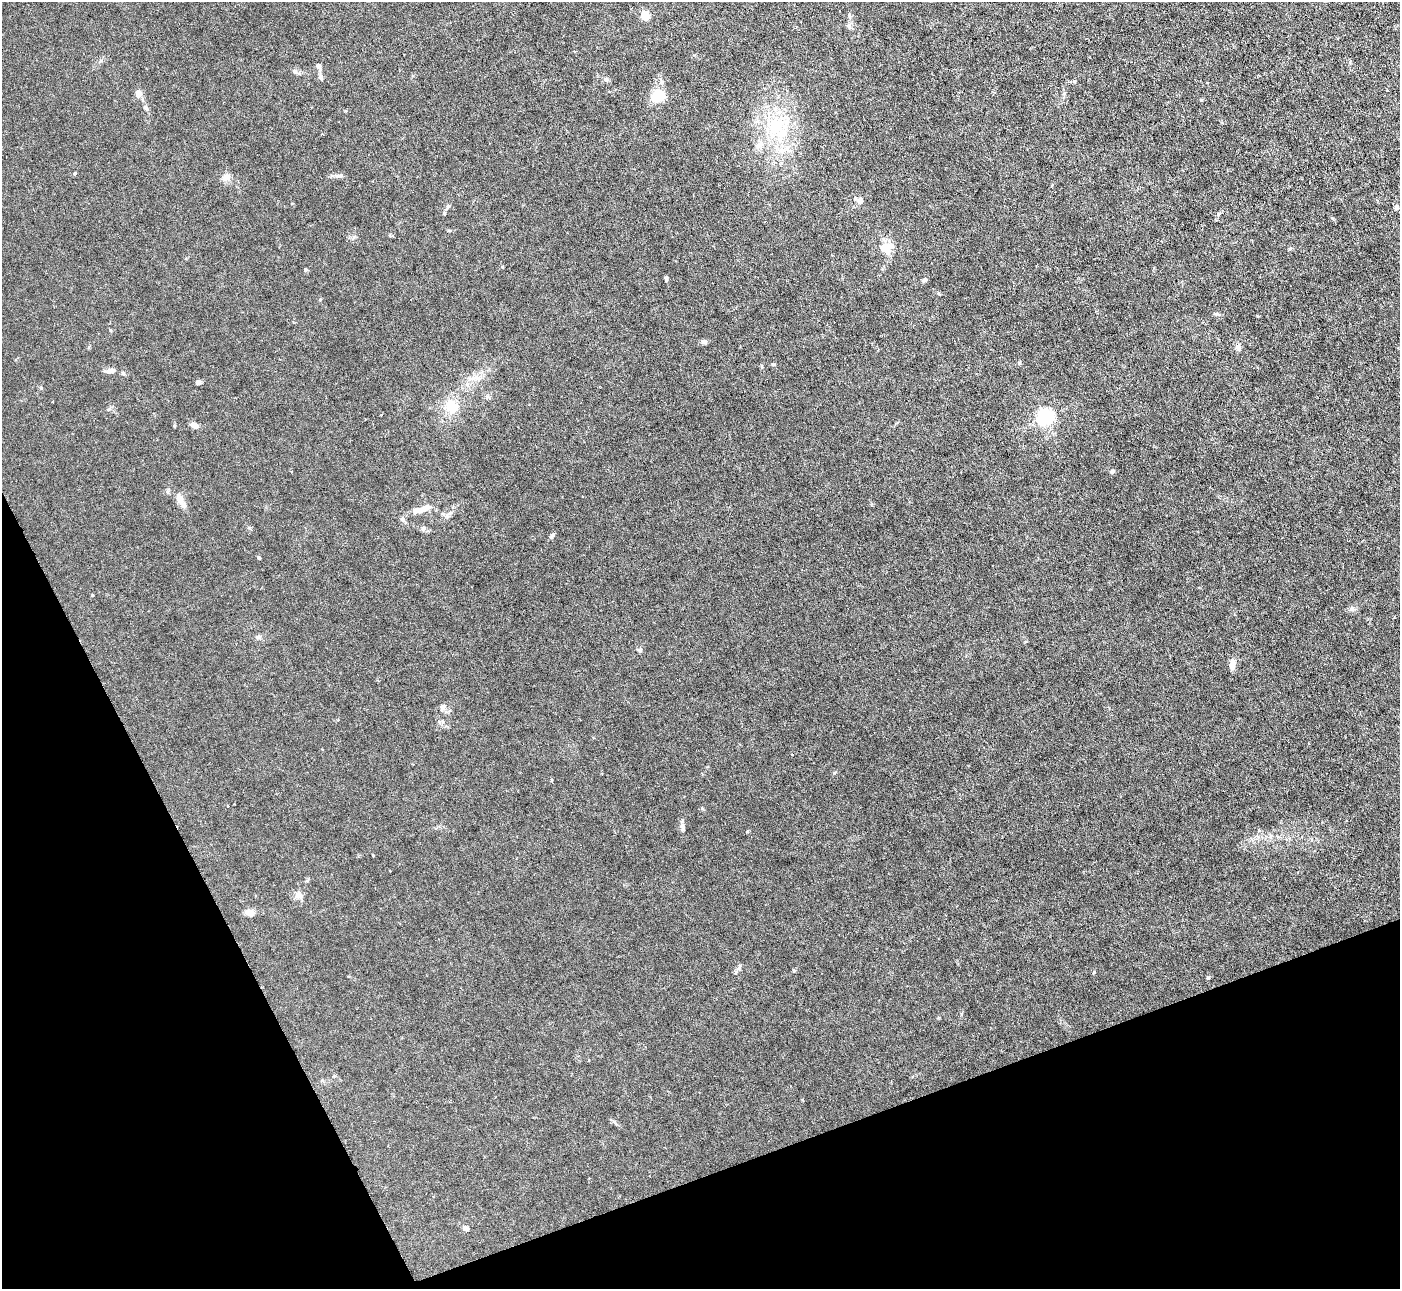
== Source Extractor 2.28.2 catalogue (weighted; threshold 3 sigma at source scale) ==
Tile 14 of 4 x 4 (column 2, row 4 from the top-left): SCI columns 1399-2796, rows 283-1569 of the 5593 x 5578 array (HDU 1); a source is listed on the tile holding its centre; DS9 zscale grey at full resolution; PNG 1402 x 1291 px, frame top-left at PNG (2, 2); no overlay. Shown black and unused: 19% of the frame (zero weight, under 3 of 6 exposures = <1% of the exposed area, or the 3 px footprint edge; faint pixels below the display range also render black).
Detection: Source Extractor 2.28.2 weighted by HDU 2 'WHT'; one run over the whole footprint, this tile lists its part. Background 0.0215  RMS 0.0027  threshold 0.0112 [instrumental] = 3 sigma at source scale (4.09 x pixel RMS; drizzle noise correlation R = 1.36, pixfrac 0.8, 0.05/0.05 arcsec/px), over >= 5 px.
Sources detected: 55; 3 inside a brighter listed object's ellipse — not listed separately; the other 52 listed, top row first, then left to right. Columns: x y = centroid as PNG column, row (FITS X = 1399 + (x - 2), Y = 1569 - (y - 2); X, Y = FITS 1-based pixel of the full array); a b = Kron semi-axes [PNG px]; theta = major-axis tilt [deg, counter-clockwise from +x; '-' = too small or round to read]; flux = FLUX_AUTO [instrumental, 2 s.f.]
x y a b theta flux
645 16 5 5 - 11
318 65 7 6 - 0.58
294 71 6 6 - 0.61
321 78 7 4 -42 0.4
606 79 7 5 -74 0.55
138 93 8 6 -85 1.6
659 96 12 10 14 7.3
146 108 8 4 -28 0.45
775 128 37 25 -62 16
339 176 11 5 -4 0.75
226 177 11 8 42 1.5
860 201 6 6 - 1.3
448 207 11 5 56 0.73
1396 208 5 5 - 0.61
886 248 18 16 11 4.1
1290 248 5 3 - 0.3
502 267 4 3 - 0.28
305 270 5 4 - 0.32
666 279 7 4 -74 0.39
925 280 6 5 - 0.49
110 330 5 3 - 0.21
704 342 7 6 - 0.6
1238 348 9 6 -83 0.81
110 371 11 6 8 1.3
123 373 6 5 - 0.47
476 378 14 7 -7 1.7
198 382 6 5 - 0.58
451 407 16 14 -83 4.9
1045 417 6 6 - 84
194 425 9 6 -28 1.4
1112 471 7 5 54 0.47
181 501 26 8 -59 2.1
422 509 23 8 23 3
450 513 10 4 33 0.74
423 528 8 6 -76 0.58
552 536 9 4 65 0.45
259 558 5 4 - 0.32
92 595 4 3 - 0.17
1352 609 6 6 - 0.62
258 637 8 6 -15 0.6
640 650 6 6 - 0.42
1232 664 13 7 -90 1.5
443 707 11 6 68 1.1
702 808 6 4 -19 0.26
682 828 11 6 -83 0.93
373 855 3 2 - 0.22
299 896 10 9 - 1.2
250 913 10 8 -15 1.6
739 968 10 4 63 0.56
1094 972 4 4 - 0.31
1208 978 5 4 - 0.29
465 1228 8 6 -36 0.74
Unlisted compact peaks at least as high as the median listed source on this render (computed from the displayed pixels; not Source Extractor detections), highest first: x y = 834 773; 774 364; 747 832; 75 173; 794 971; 41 388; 1332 218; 1019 363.